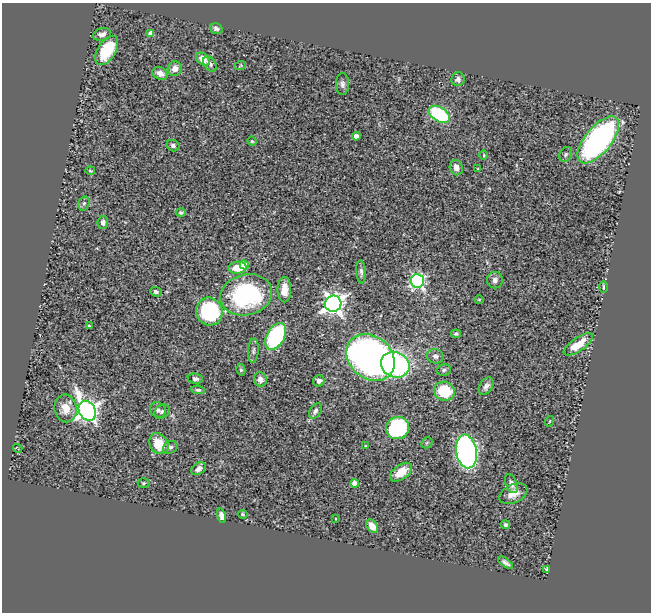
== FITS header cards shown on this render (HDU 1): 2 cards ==
NAXIS1  =                  649
NAXIS2  =                  610

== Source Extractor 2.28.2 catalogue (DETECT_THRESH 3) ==
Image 649 x 610 px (HDU 1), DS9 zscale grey, 1 PNG px = 1 image px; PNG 653 x 614 px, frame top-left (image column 1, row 610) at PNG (2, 3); each listed source drawn as its Kron ellipse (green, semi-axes under 4 px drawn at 4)
Background 0.505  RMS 0.029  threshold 0.0867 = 3 sigma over >= 5 px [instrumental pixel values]
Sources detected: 78; all 78 listed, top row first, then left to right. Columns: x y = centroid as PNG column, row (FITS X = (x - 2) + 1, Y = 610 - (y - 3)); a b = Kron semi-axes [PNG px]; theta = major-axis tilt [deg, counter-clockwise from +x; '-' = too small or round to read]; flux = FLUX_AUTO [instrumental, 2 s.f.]
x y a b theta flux
216 28 6 5 - 6.7
151 33 4 4 - 9.9
102 34 9 6 15 9.1
107 50 16 9 58 76
203 59 8 5 -41 22
210 64 9 5 -56 4.3
240 66 6 3 19 2.1
175 69 7 7 - 15
160 73 8 6 -27 12
458 79 7 6 - 7
342 84 11 6 -90 6.9
439 114 11 7 -32 180
356 136 4 4 - 17
598 140 28 13 50 520
252 141 4 4 - 2.3
173 146 7 5 -27 5.5
566 154 8 6 59 4.6
484 155 5 3 - 1.8
456 168 8 6 -70 12
478 169 3 2 - 1.8
90 171 4 2 - 1.9
84 203 7 5 73 4.1
181 213 5 4 - 3.5
103 222 6 5 - 7.2
244 265 5 4 - 34
238 268 9 6 4 34
361 272 11 5 -85 5.7
495 280 8 8 - 8.1
417 281 7 6 - 400
604 287 6 2 90 3
284 290 12 7 89 20
156 292 6 4 -21 5.2
246 295 26 20 13 250
479 299 4 3 - 1.8
333 304 8 8 - 1100
209 311 14 13 - 170
89 326 4 3 - 2
456 334 5 4 - 3.4
276 336 14 8 60 200
578 344 17 6 34 34
253 351 12 5 85 6.1
435 356 8 7 - 7.5
371 357 26 21 -41 1400
395 365 14 12 -22 330
241 370 6 4 -75 3.1
444 370 7 5 11 4.3
195 379 8 5 -6 6.4
260 379 7 6 - 14
319 381 6 5 - 7.5
486 386 9 6 57 8.4
198 390 7 4 -7 3.2
444 391 10 9 - 87
66 408 14 11 -81 29
158 410 8 7 - 6.8
87 411 10 8 -61 1000
315 411 8 5 59 7
162 412 8 6 40 5
550 421 5 3 - 1.6
398 428 11 11 - 250
427 443 6 5 - 2.8
159 444 11 9 -55 39
366 446 3 2 - 1.7
170 447 8 6 26 5
18 448 5 2 - 1.3
466 451 17 10 -80 660
198 469 8 5 36 7.3
401 472 12 7 36 35
144 483 6 4 1 2.7
355 483 4 4 - 22
511 484 10 5 -68 8.9
513 494 15 9 26 20
243 514 5 4 - 2.8
221 516 7 4 -77 12
336 519 3 2 - 1.4
506 525 4 4 - 4.6
372 526 7 5 -55 20
505 563 9 4 -36 6.3
547 569 3 3 - 3